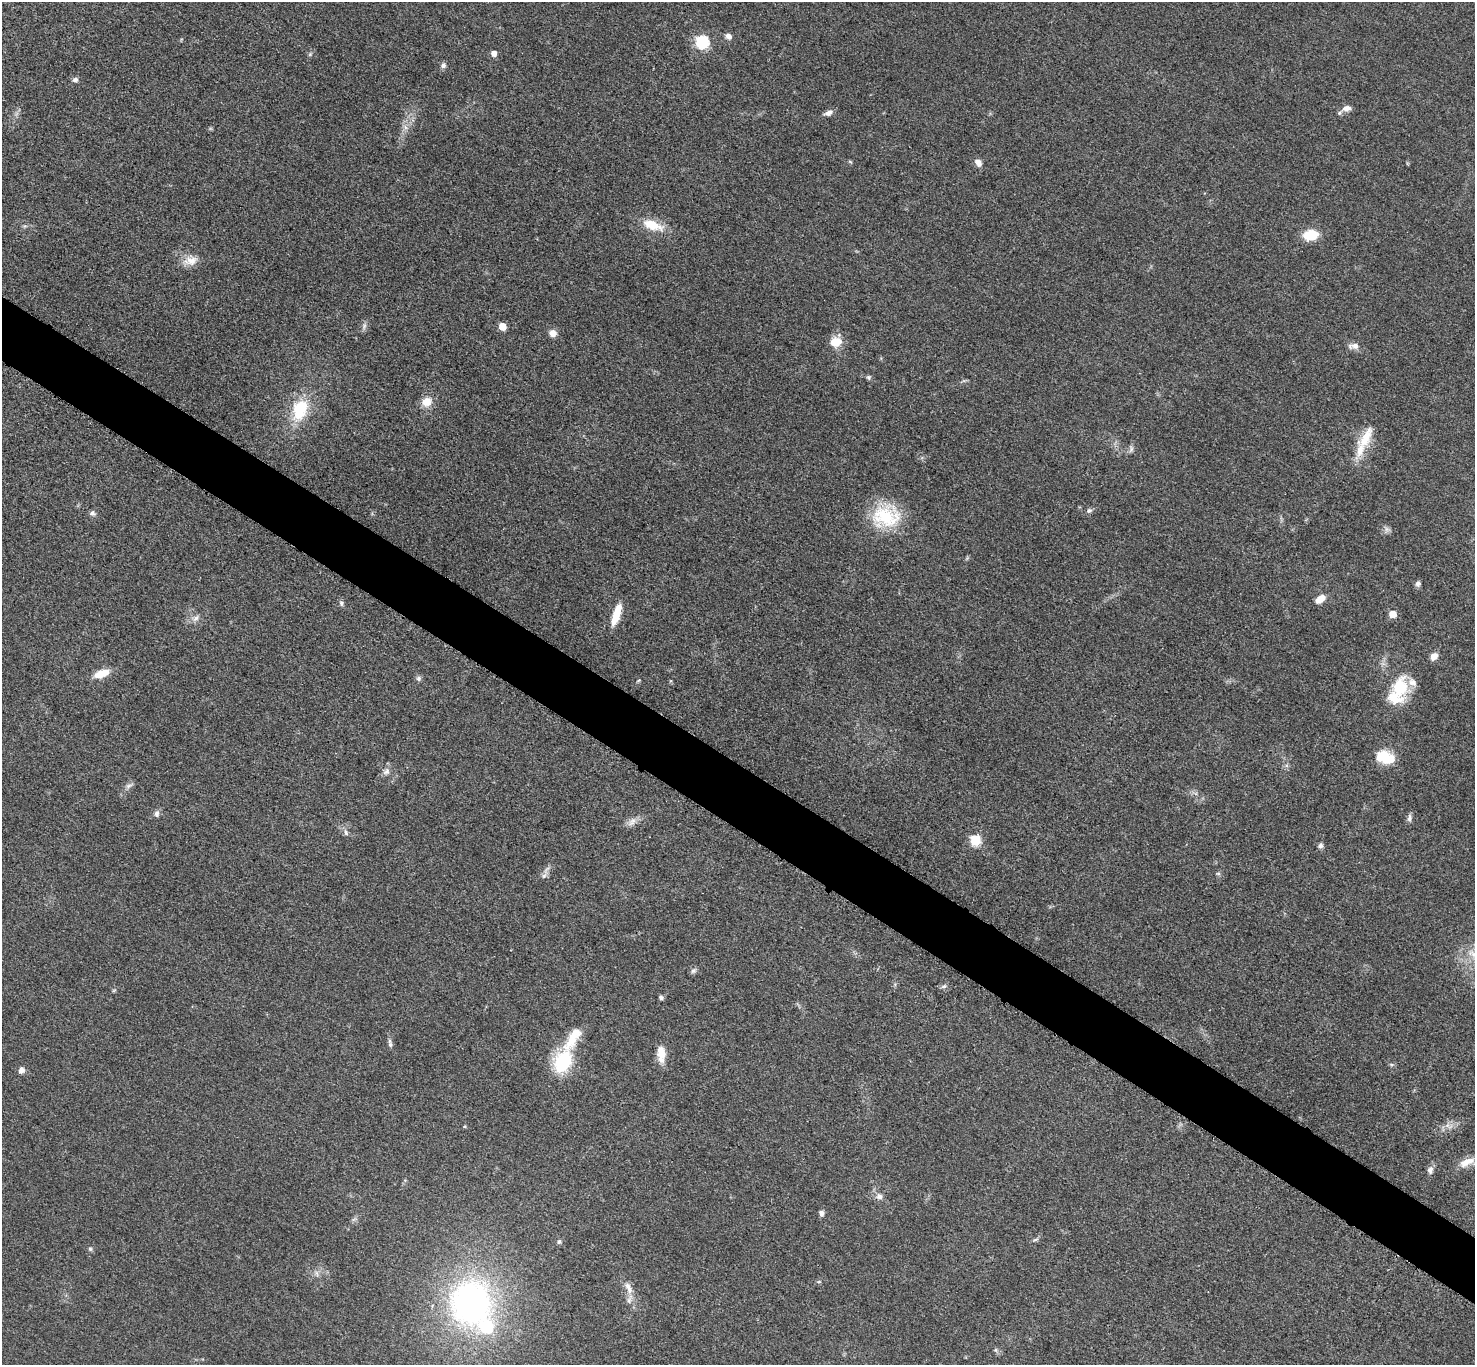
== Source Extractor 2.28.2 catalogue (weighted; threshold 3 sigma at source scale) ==
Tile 6 of 4 x 4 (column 2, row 2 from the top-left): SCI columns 1485-2957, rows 2888-4250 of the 5911 x 5916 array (HDU 1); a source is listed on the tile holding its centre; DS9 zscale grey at full resolution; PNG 1477 x 1367 px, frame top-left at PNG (2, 2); no overlay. Shown black and unused: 5% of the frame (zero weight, under 3 of 5 exposures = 1% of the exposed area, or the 3 px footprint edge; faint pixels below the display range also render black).
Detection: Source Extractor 2.28.2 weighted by HDU 2 'WHT'; one run over the whole footprint, this tile lists its part. Background 0.0533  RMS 0.0058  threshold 0.0262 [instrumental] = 3 sigma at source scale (4.5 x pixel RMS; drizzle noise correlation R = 1.50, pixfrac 1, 0.05/0.05 arcsec/px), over >= 5 px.
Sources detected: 78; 1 too faint to see at this stretch — not listed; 5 inside a brighter listed object's ellipse — not listed separately; the other 72 listed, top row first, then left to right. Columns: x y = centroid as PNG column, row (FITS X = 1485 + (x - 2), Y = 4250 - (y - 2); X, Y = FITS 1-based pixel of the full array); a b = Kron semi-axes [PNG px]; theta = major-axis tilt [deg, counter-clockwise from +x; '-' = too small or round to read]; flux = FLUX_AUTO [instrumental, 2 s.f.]
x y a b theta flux
728 36 8 6 -47 2.8
702 42 6 6 - 79
494 53 5 5 - 4
310 54 6 4 46 0.87
443 65 8 7 - 1.8
75 80 7 6 - 1.8
1347 108 14 8 15 3.9
828 113 11 6 20 2.7
405 127 9 6 -37 2.2
850 162 6 4 -31 0.74
978 162 10 7 -56 3.3
652 225 25 11 -21 15
1311 235 16 10 8 15
190 261 22 12 14 7.5
364 326 11 5 72 1.9
502 326 5 5 - 13
552 333 9 8 - 3.9
835 342 15 13 10 8.5
1354 346 16 8 3 3.7
869 377 7 5 37 1
427 402 11 10 - 7.5
300 409 27 17 72 27
1366 437 36 14 61 15
1131 449 10 5 75 1.7
1089 510 7 6 - 1.6
92 513 8 7 - 1.8
886 516 35 27 7 35
1418 583 7 6 - 1.9
1320 599 11 7 37 5.9
341 603 7 6 - 1.4
1393 614 5 5 - 10
616 615 23 7 72 12
196 618 11 6 41 2.7
1434 656 8 6 41 5
102 673 19 8 19 9.4
418 678 7 7 - 1.5
638 681 6 3 20 0.62
1400 687 32 21 -89 26
1385 757 21 14 -15 16
386 771 11 7 48 2.8
129 786 13 6 26 2
156 813 8 6 88 2
1409 818 11 6 85 2
632 822 15 7 48 3.7
346 832 10 6 -72 1.9
975 840 6 6 - 42
1321 845 7 6 - 1.6
1218 873 6 4 0 0.87
544 876 12 5 53 2.3
693 971 9 6 42 1.6
944 986 8 5 19 1.5
114 990 6 4 19 0.72
661 998 6 5 - 1.3
573 1038 41 14 60 18
390 1043 13 5 -80 1.9
661 1054 20 10 -88 8.5
563 1062 22 15 63 39
1391 1064 6 4 -19 0.87
21 1070 7 6 - 3
1449 1126 14 6 -9 3.6
1466 1162 23 10 22 8.8
1430 1170 10 7 79 2.6
879 1196 9 8 - 3
821 1213 6 6 - 2.1
354 1219 7 4 19 1.1
1035 1240 8 3 19 1.1
559 1241 6 6 - 1.3
90 1249 6 5 - 1.1
317 1273 9 4 -81 1.5
628 1288 21 8 -67 5.7
471 1304 45 41 -81 190
996 1350 7 4 -71 0.96
Isophote crosses this tile's border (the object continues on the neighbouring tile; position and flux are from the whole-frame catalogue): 1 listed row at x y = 1466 1162